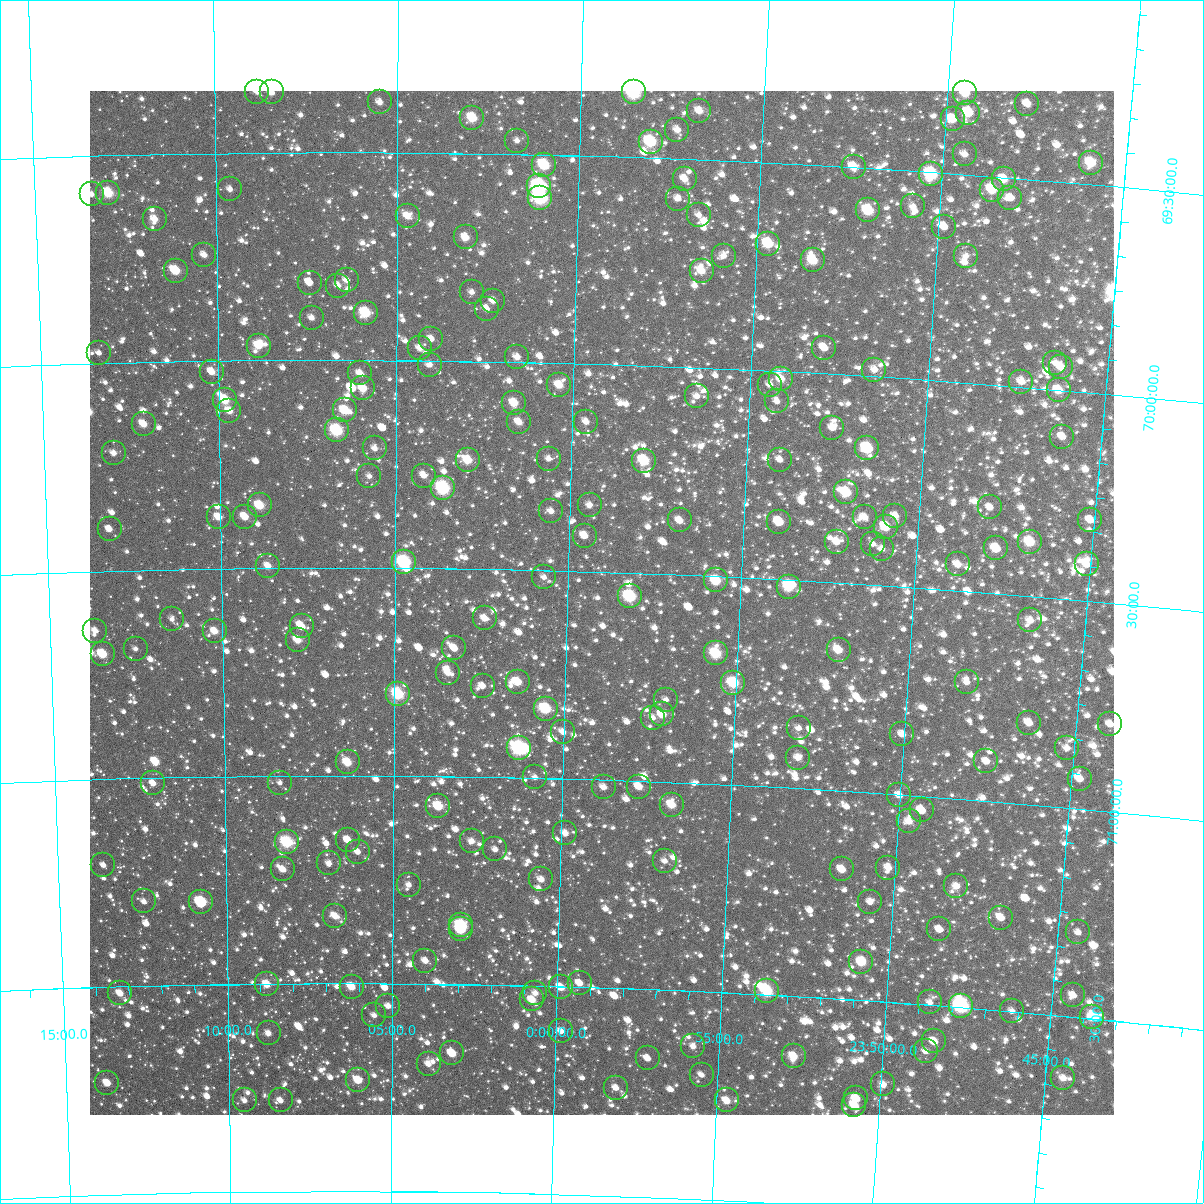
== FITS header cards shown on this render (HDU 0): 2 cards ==
NAXIS1  =                 1024
NAXIS2  =                 1024

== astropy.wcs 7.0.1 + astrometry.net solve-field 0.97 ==
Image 1024 x 1024 px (HDU 0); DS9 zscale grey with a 90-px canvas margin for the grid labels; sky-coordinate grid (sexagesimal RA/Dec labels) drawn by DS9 from the SOLVED WCS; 222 Tycho-2 reference stars matched to detected sources circled (green)
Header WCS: RA---TAN-SIP/DEC--TAN-SIP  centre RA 23:59:00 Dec +70:34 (359.75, +70.57 deg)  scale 8.66 arcsec/px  FOV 147.9' x 147.9'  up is +178 deg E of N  parity flipped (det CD > 0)
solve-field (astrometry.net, Tycho-2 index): VERIFIED the header's WCS against the Tycho-2 star catalogue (verified at 6 index scales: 17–222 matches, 0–1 conflicts across passes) and refined it, rather than solving blind
Solved WCS: RA---TAN-SIP/DEC--TAN-SIP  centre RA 23:59:00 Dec +70:34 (359.75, +70.57 deg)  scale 8.67 arcsec/px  FOV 147.9' x 147.9'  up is +178 deg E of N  parity flipped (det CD > 0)
The solver's refit moves the header's centre by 0.23 arcsec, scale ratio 1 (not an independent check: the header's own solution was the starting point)
Tycho-2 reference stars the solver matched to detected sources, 222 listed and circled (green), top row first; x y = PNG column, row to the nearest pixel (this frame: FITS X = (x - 90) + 1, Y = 1024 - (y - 91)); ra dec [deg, ICRS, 3 dp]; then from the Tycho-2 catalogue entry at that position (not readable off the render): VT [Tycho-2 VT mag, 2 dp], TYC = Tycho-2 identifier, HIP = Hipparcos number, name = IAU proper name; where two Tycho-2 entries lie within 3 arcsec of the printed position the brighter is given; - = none
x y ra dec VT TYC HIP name
257 92 2.207 +69.354 11.32 4294-530-1 - -
272 92 2.110 +69.355 11.07 4294-395-1 - -
634 92 359.639 +69.344 8.04 4479-243-1 118201 -
965 93 357.383 +69.304 9.34 4479-194-1 - -
380 102 1.371 +69.379 11.10 4298-1479-1 - -
1027 104 356.957 +69.319 10.95 4479-295-1 - -
699 111 359.186 +69.382 10.62 4483-2343-1 - -
968 113 357.351 +69.351 9.46 4479-84-1 - -
472 118 0.737 +69.414 9.42 4298-1486-1 - -
953 119 357.456 +69.370 10.36 4479-69-1 - -
677 130 359.332 +69.430 11.00 4483-2433-1 - -
517 141 0.429 +69.467 11.87 4298-1497-1 - -
651 142 359.513 +69.461 8.60 4483-2373-1 - -
965 154 357.357 +69.452 10.86 4483-2421-1 - -
1091 163 356.489 +69.449 9.50 4483-2357-1 - -
544 165 0.240 +69.524 8.87 4298-1464-1 - -
854 167 358.108 +69.499 10.13 4483-2404-1 - -
931 174 357.577 +69.504 8.32 4483-2377-1 117546 -
685 179 359.269 +69.548 10.54 4483-2412-1 - -
1004 179 357.077 +69.505 9.87 4483-2423-1 - -
539 186 0.269 +69.576 7.57 4298-1460-1 - -
230 189 2.401 +69.587 12.46 4298-1506-1 - -
992 190 357.151 +69.532 9.42 4483-2383-1 - -
108 193 3.242 +69.590 9.00 4298-1527-1 - -
92 194 3.359 +69.593 11.38 4298-1448-1 - -
540 198 0.260 +69.604 8.03 4298-445-1 86 -
1010 198 357.023 +69.549 11.45 4483-932-1 - -
678 199 359.309 +69.596 11.29 4483-399-1 - -
913 206 357.688 +69.585 11.24 4483-432-1 - -
868 210 357.993 +69.601 9.00 4483-240-1 - -
699 215 359.162 +69.633 11.79 4483-928-1 - -
408 216 1.175 +69.653 10.72 4298-845-1 - -
155 219 2.927 +69.656 10.53 4298-1111-1 - -
944 227 357.465 +69.629 10.51 4483-215-1 - -
466 237 0.771 +69.702 11.31 4298-695-1 - -
768 244 358.672 +69.694 9.28 4483-555-1 - -
204 255 2.587 +69.744 11.02 4298-1295-1 - -
724 256 358.977 +69.728 11.30 4483-306-1 - -
966 256 357.298 +69.695 11.37 4483-152-1 - -
813 260 358.356 +69.729 9.58 4483-1223-1 - -
176 271 2.788 +69.781 9.50 4298-1393-1 - -
702 271 359.126 +69.767 10.23 4483-1121-1 - -
347 280 1.597 +69.807 11.73 4298-45-1 - -
310 283 1.856 +69.813 11.42 4298-119-1 - -
338 286 1.658 +69.821 11.49 4298-743-1 - -
472 292 0.723 +69.834 11.59 4298-357-1 - -
493 301 0.573 +69.854 10.84 4298-1433-1 - -
487 309 0.619 +69.873 10.98 4298-761-1 - -
366 313 1.465 +69.886 8.95 4298-683-1 - -
312 318 1.842 +69.898 11.18 4298-65-1 - -
431 339 1.002 +69.948 11.06 4298-389-1 - -
259 346 2.216 +69.964 9.93 4298-521-1 - -
420 348 1.083 +69.970 10.95 4298-155-1 - -
824 348 358.243 +69.938 10.79 4483-230-1 - -
99 353 3.338 +69.974 12.36 4298-121-1 - -
517 357 0.397 +69.988 10.75 4298-1125-1 - -
1055 363 356.620 +69.935 11.51 4483-217-1 - -
430 365 1.010 +70.010 11.34 4298-1341-1 - -
1061 367 356.579 +69.944 10.35 4483-273-1 - -
874 370 357.884 +69.983 11.40 4483-739-1 - -
212 372 2.547 +70.026 10.56 4298-557-1 - -
360 373 1.503 +70.032 10.76 4298-93-1 - -
781 379 358.537 +70.018 10.26 4483-1170-1 - -
1021 382 356.846 +69.987 10.48 4483-958-1 - -
559 385 0.097 +70.053 10.08 4298-927-1 - -
770 385 358.613 +70.033 11.13 4483-1163-1 - -
363 388 1.480 +70.068 10.28 4298-335-1 - -
1059 390 356.581 +70.001 9.90 4483-419-1 - -
697 396 359.123 +70.069 11.88 4483-642-1 - -
225 400 2.458 +70.094 9.47 4298-1177-1 - -
777 401 358.557 +70.072 11.35 4483-375-1 - -
514 403 0.413 +70.099 9.97 4298-143-1 - -
345 410 1.611 +70.121 9.43 4298-345-1 - -
229 411 2.426 +70.120 10.47 4298-131-1 - -
519 422 0.376 +70.145 10.70 4298-1425-1 - -
586 422 359.898 +70.140 11.07 4483-42-1 - -
144 424 3.037 +70.148 10.24 4298-1167-1 - -
832 428 358.156 +70.129 11.97 4483-78-1 - -
337 430 1.667 +70.169 8.42 4298-1171-1 548 -
1062 437 356.529 +70.111 10.91 4483-188-1 - -
375 448 1.397 +70.212 11.44 4298-385-1 - -
867 448 357.899 +70.173 9.58 4483-434-1 - -
114 453 3.254 +70.216 11.37 4298-621-1 - -
549 459 0.158 +70.232 11.72 4298-99-1 - -
468 460 0.734 +70.238 9.62 4298-83-1 234 -
780 460 358.516 +70.212 11.69 4483-1228-1 - -
644 461 359.481 +70.229 9.01 4483-460-1 - -
369 476 1.436 +70.279 11.52 4298-377-1 - -
424 476 1.046 +70.277 11.15 4298-495-1 - -
443 488 0.909 +70.306 8.10 4298-755-1 292 -
846 492 358.034 +70.282 9.14 4483-1601-1 - -
260 505 2.220 +70.349 9.49 4298-1095-1 - -
590 505 359.859 +70.340 11.76 4483-95-1 - -
990 507 357.001 +70.295 11.60 4483-2137-1 - -
551 511 0.133 +70.357 11.29 4298-661-1 - -
895 516 357.671 +70.331 11.31 4483-1166-1 - -
219 517 2.515 +70.375 10.79 4298-961-1 - -
245 517 2.326 +70.375 10.14 4298-1145-1 - -
865 517 357.889 +70.339 10.65 4483-436-1 - -
680 520 359.210 +70.369 10.61 4483-1235-1 - -
1090 520 356.279 +70.305 11.09 4483-972-1 - -
779 522 358.498 +70.362 9.81 4483-870-1 - -
886 527 357.733 +70.359 9.52 4483-652-1 - -
110 529 3.298 +70.398 11.37 4298-613-1 - -
585 536 359.888 +70.414 10.64 4483-597-1 - -
837 542 358.079 +70.402 10.35 4483-827-1 - -
1030 542 356.696 +70.370 9.28 4483-1112-1 - -
873 544 357.817 +70.402 11.90 4483-1265-1 - -
996 548 356.934 +70.392 9.76 4483-1459-1 - -
882 549 357.751 +70.413 11.18 4483-1204-1 - -
404 562 1.182 +70.486 7.99 4298-1187-1 - -
958 564 357.199 +70.437 10.90 4483-1330-1 - -
1087 564 356.277 +70.412 11.06 4483-1611-1 - -
268 566 2.162 +70.495 10.50 4298-1103-1 - -
544 577 0.173 +70.517 11.79 4298-1241-1 - -
716 580 358.931 +70.510 9.35 4483-1602-1 - -
789 587 358.404 +70.516 9.12 4483-1608-1 117811 -
630 596 359.549 +70.556 8.38 4483-223-1 - -
485 618 0.596 +70.619 10.71 4298-448-1 - -
172 619 2.863 +70.619 11.55 4298-158-1 - -
1030 620 356.648 +70.558 10.79 4483-828-1 - -
302 626 1.923 +70.641 10.68 4298-784-1 - -
95 631 3.421 +70.642 11.14 4298-60-1 - -
215 631 2.555 +70.650 10.48 4298-836-1 - -
298 640 1.953 +70.673 10.38 4298-62-1 - -
454 648 0.812 +70.692 10.89 4298-56-1 - -
136 649 3.132 +70.689 12.07 4298-942-1 - -
839 650 358.019 +70.662 9.97 4483-409-1 - -
716 653 358.908 +70.685 8.95 4483-2238-1 - -
103 654 3.373 +70.699 9.59 4298-748-1 - -
448 673 0.855 +70.752 11.40 4298-868-1 - -
518 682 0.347 +70.769 9.89 4298-976-1 - -
967 682 357.072 +70.718 11.19 4483-1844-1 - -
733 683 358.771 +70.755 9.09 4483-1623-1 117921 -
483 686 0.602 +70.781 11.20 4298-272-1 - -
398 694 1.221 +70.803 8.69 4298-1346-1 - -
666 700 359.258 +70.802 11.20 4483-1675-1 - -
546 709 0.137 +70.833 8.74 4298-718-1 - -
662 714 359.280 +70.838 9.99 4483-1011-1 - -
653 718 359.350 +70.847 11.57 4483-1456-1 - -
1029 723 356.594 +70.804 10.47 4483-926-1 - -
1110 724 356.003 +70.790 11.09 4483-1838-1 - -
799 728 358.276 +70.855 11.52 4483-2325-1 - -
563 732 0.006 +70.887 10.98 4298-1232-1 - -
902 734 357.513 +70.855 11.56 4483-2214-1 - -
519 748 0.328 +70.929 7.79 4298-598-1 105 -
1067 748 356.302 +70.856 11.07 4483-1666-1 - -
798 758 358.271 +70.927 10.83 4483-2002-1 - -
986 761 356.884 +70.905 11.32 4483-2067-1 - -
348 762 1.587 +70.968 9.73 4298-76-1 - -
535 777 0.202 +70.998 11.48 4298-146-1 - -
1080 779 356.190 +70.927 10.84 4483-1922-1 - -
153 783 3.027 +71.013 11.27 4298-1078-1 - -
280 783 2.089 +71.016 11.60 4298-36-1 - -
604 787 359.694 +71.018 10.83 4483-1814-1 - -
639 787 359.433 +71.013 10.54 4483-1967-1 - -
899 795 357.507 +71.001 11.26 4483-1361-1 - -
672 805 359.187 +71.054 9.83 4483-2043-1 - -
438 806 0.916 +71.072 9.64 4298-954-1 - -
922 810 357.334 +71.034 11.42 4483-1966-1 - -
909 821 357.420 +71.063 10.91 4483-2102-1 - -
565 833 359.967 +71.131 10.82 4483-1949-1 - -
348 840 1.587 +71.154 10.57 4298-842-1 - -
472 841 0.664 +71.155 11.08 4298-1342-1 - -
287 842 2.042 +71.159 8.52 4298-314-1 660 -
495 849 0.487 +71.174 11.53 4298-832-1 - -
358 852 1.512 +71.183 11.44 4298-470-1 - -
665 861 359.221 +71.190 11.63 4483-2039-1 - -
329 863 1.727 +71.210 11.50 4298-1294-1 - -
103 865 3.412 +71.207 11.80 4298-1122-1 - -
888 868 357.551 +71.177 10.71 4483-1741-1 - -
283 869 2.074 +71.225 10.67 4298-1126-1 - -
842 869 357.896 +71.189 10.63 4483-1757-1 - -
541 879 0.139 +71.244 11.09 4298-966-1 - -
409 885 1.129 +71.262 11.39 4302-110-1 - -
956 886 357.035 +71.210 10.89 4483-1877-1 - -
144 901 3.118 +71.297 11.87 4302-1168-1 - -
201 902 2.686 +71.301 9.99 4302-1200-1 - -
870 902 357.671 +71.262 11.82 4487-11-1 - -
335 916 1.680 +71.338 10.92 4302-580-1 - -
1001 918 356.684 +71.277 10.34 4487-193-1 - -
461 925 0.732 +71.359 8.63 4302-504-1 233 -
461 929 0.736 +71.368 9.26 4302-210-1 235 -
939 929 357.137 +71.317 10.90 4487-7-1 - -
1078 932 356.098 +71.296 11.29 4487-93-1 - -
425 961 0.999 +71.444 10.82 4302-398-1 - -
861 962 357.706 +71.408 9.53 4487-445-1 - -
580 983 359.829 +71.491 11.08 4487-335-1 - -
267 984 2.200 +71.501 10.20 4302-208-1 - -
352 987 1.557 +71.508 10.14 4302-640-1 - -
561 987 359.970 +71.502 10.42 4487-503-1 - -
767 991 358.409 +71.491 8.71 4487-517-1 117812 -
120 993 3.315 +71.516 10.42 4302-698-1 - -
535 993 0.162 +71.517 11.66 4302-1204-1 - -
1073 995 356.093 +71.448 11.27 4487-171-1 - -
532 999 0.186 +71.533 10.33 4302-198-1 - -
930 1002 357.168 +71.493 11.26 4487-329-1 - -
388 1006 1.278 +71.554 11.19 4302-718-1 - -
961 1006 356.928 +71.496 7.56 4487-279-1 117355 -
1012 1011 356.544 +71.499 11.30 4487-347-1 - -
374 1015 1.385 +71.576 11.80 4302-2004-1 - -
1092 1017 355.932 +71.497 9.94 4487-509-1 - -
561 1031 359.960 +71.607 11.73 4487-1086-1 - -
269 1033 2.190 +71.618 11.33 4302-934-1 - -
934 1041 357.117 +71.586 10.40 4487-613-1 - -
693 1046 358.946 +71.632 11.59 4487-322-1 - -
926 1051 357.174 +71.612 11.17 4487-537-1 - -
452 1053 0.787 +71.666 10.24 4302-828-1 - -
794 1056 358.176 +71.644 10.12 4487-1569-1 - -
648 1058 359.292 +71.666 11.48 4487-740-1 - -
429 1064 0.967 +71.693 12.10 4302-996-1 - -
702 1075 358.872 +71.701 11.79 4487-985-1 - -
1063 1078 356.110 +71.648 10.88 4487-244-1 - -
358 1080 1.505 +71.733 10.08 4302-424-1 - -
107 1083 3.431 +71.731 10.32 4302-756-1 - -
883 1084 357.478 +71.698 11.26 4487-626-1 - -
616 1088 359.525 +71.739 11.82 4487-62-1 - -
856 1098 357.677 +71.736 10.63 4487-1465-1 - -
245 1100 2.381 +71.780 11.11 4302-552-1 - -
281 1100 2.102 +71.781 11.40 4302-1214-1 - -
727 1100 358.672 +71.759 10.27 4487-1218-1 - -
854 1105 357.689 +71.753 10.91 4487-214-1 - -